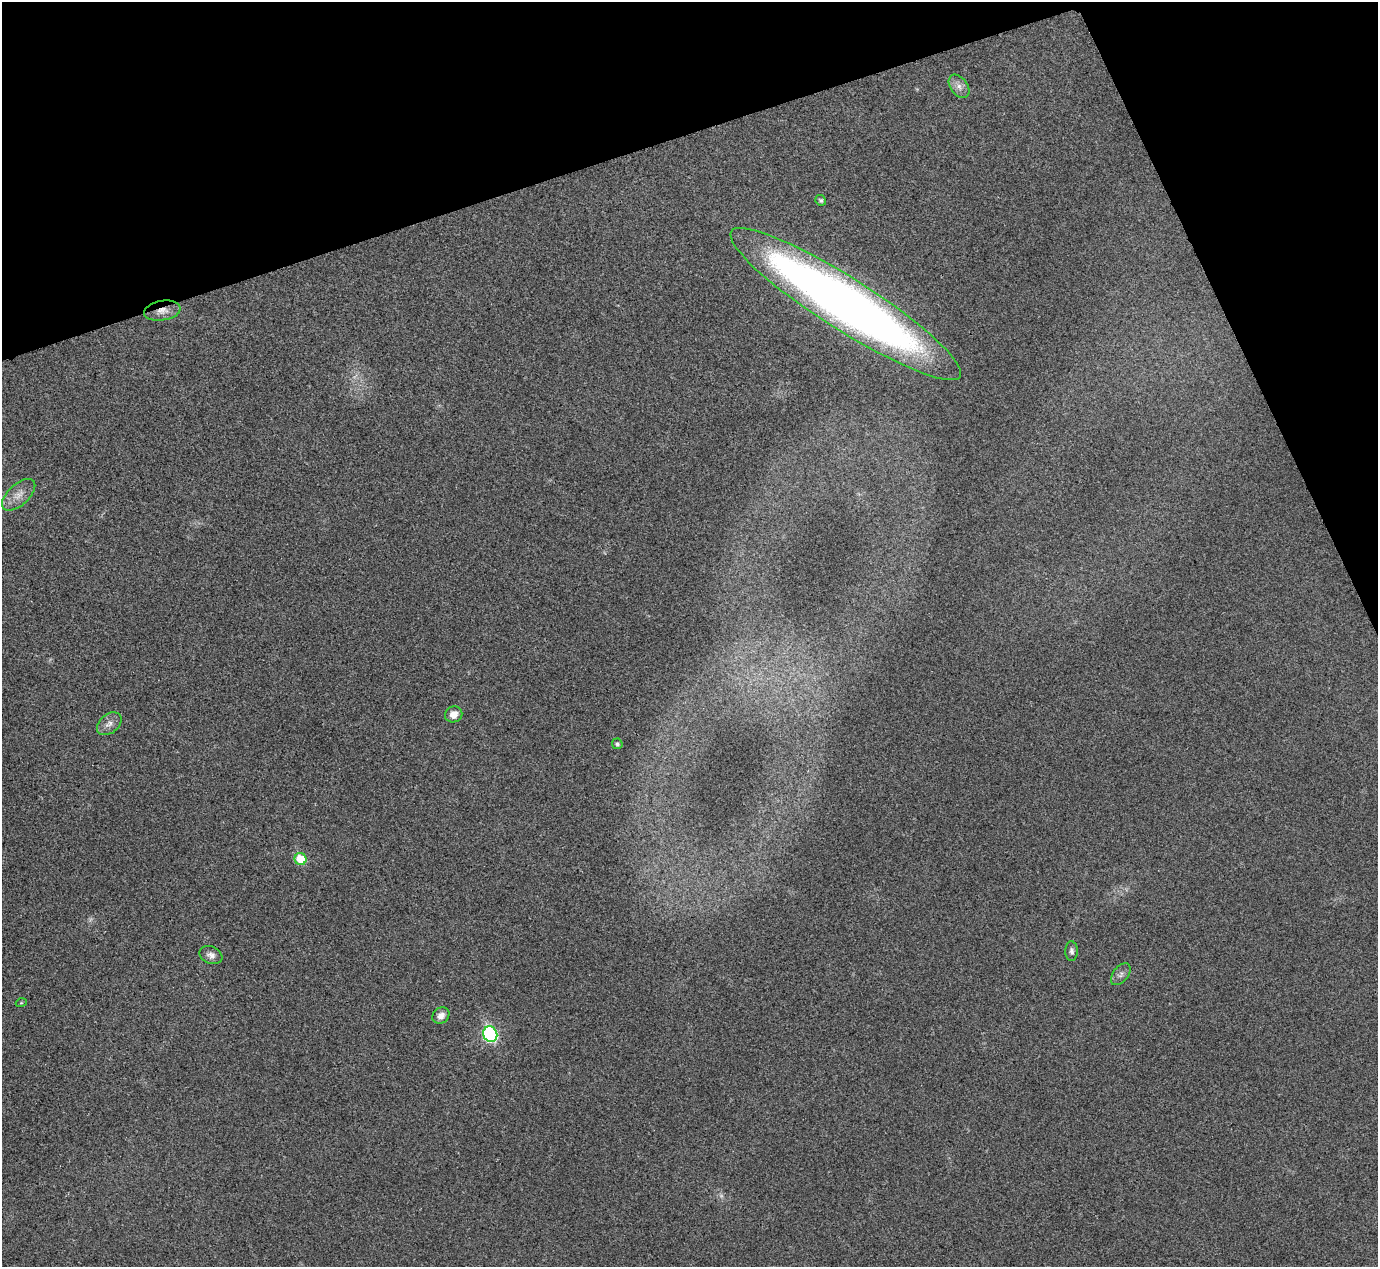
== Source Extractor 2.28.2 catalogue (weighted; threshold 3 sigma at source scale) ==
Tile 3 of 4 x 4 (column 3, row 1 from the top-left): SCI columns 2758-4133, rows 3954-5218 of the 5517 x 5505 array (HDU 1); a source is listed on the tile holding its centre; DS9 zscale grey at full resolution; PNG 1380 x 1269 px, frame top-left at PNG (2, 2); each listed source drawn as its Kron ellipse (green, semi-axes under 4 px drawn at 4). Shown black and unused: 17% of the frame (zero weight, under 3 of 4 exposures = <1% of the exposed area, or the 3 px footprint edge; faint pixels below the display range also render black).
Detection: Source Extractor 2.28.2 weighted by HDU 2 'WHT'; one run over the whole footprint, this tile lists its part. Background 0.0197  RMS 0.0059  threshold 0.0265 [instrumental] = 3 sigma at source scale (4.5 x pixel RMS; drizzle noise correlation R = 1.50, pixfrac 1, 0.05/0.05 arcsec/px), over >= 5 px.
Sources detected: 16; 1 too faint to see at this stretch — neither listed nor drawn; the other 15 listed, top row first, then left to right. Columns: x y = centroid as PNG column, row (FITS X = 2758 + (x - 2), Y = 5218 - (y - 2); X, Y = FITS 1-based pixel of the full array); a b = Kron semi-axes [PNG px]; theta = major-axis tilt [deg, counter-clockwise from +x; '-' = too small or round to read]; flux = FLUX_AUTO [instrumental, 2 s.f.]
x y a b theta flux
959 86 13 8 -54 3.7
821 200 5 5 - 1.1
846 304 136 26 -32 550
162 311 18 10 10 5.8
19 495 20 10 43 6.3
454 714 9 8 - 5.6
109 724 14 9 40 4
617 744 5 5 - 1.5
301 859 6 6 - 17
1071 951 10 6 -89 1.9
211 955 12 8 -24 3.1
1121 974 12 7 52 2.8
21 1003 5 3 - 0.61
441 1016 9 7 36 3.6
490 1034 8 7 - 91
Overlapping masked pixels (flux is a lower limit): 1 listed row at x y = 162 311